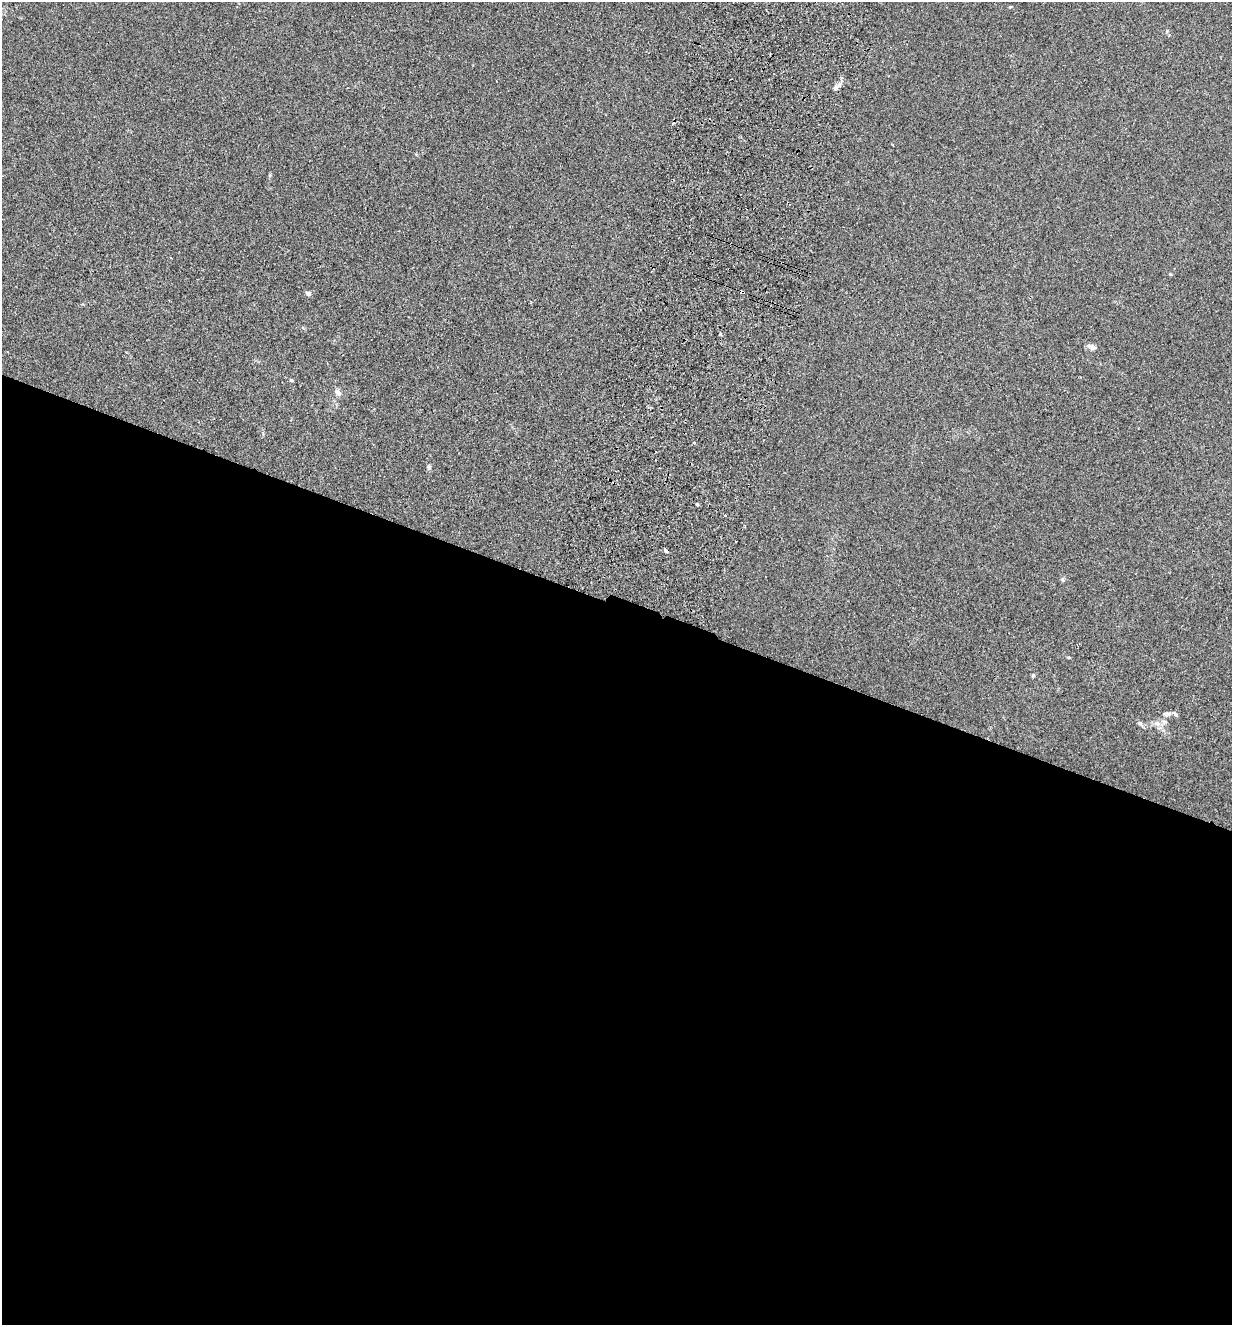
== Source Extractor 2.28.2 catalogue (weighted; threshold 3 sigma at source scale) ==
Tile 14 of 4 x 4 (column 2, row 4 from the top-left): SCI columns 1546-2775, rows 22-1344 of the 5423 x 5336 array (HDU 1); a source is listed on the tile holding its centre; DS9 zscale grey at full resolution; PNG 1234 x 1327 px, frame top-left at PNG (2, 2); no overlay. Shown black and unused: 55% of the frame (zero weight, under 2 of 3 exposures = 3% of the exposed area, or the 3 px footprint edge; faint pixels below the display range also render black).
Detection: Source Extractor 2.28.2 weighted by HDU 2 'WHT'; one run over the whole footprint, this tile lists its part. Background 0.0241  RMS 0.0062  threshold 0.0281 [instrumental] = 3 sigma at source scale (4.5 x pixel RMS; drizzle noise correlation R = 1.50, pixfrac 1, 0.05/0.05 arcsec/px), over >= 5 px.
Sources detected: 19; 2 cosmic-ray / hot-pixel residue — not listed; the other 17 listed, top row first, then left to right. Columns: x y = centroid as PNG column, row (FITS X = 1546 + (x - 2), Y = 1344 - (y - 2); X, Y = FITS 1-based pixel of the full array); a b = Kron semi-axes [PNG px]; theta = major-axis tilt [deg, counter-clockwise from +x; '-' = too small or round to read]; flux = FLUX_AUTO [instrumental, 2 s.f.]
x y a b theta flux
836 87 7 6 - 2.1
742 292 4 3 - 4.1
308 293 5 4 - 2.9
1092 347 13 6 -25 2.3
291 380 4 4 - 0.78
338 393 9 6 -46 2.5
694 443 3 3 - 1.3
429 467 7 5 -64 1.2
697 504 4 3 - 3.7
725 516 3 2 - 0.92
665 550 4 3 - 3.2
1063 579 8 4 -82 0.92
1068 657 4 3 - 0.6
1033 675 5 4 - 0.87
1167 714 12 6 3 2.6
1140 723 7 5 -42 1.2
1157 723 11 7 -20 3.1
Overlapping masked pixels (flux is a lower limit): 1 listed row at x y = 742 292